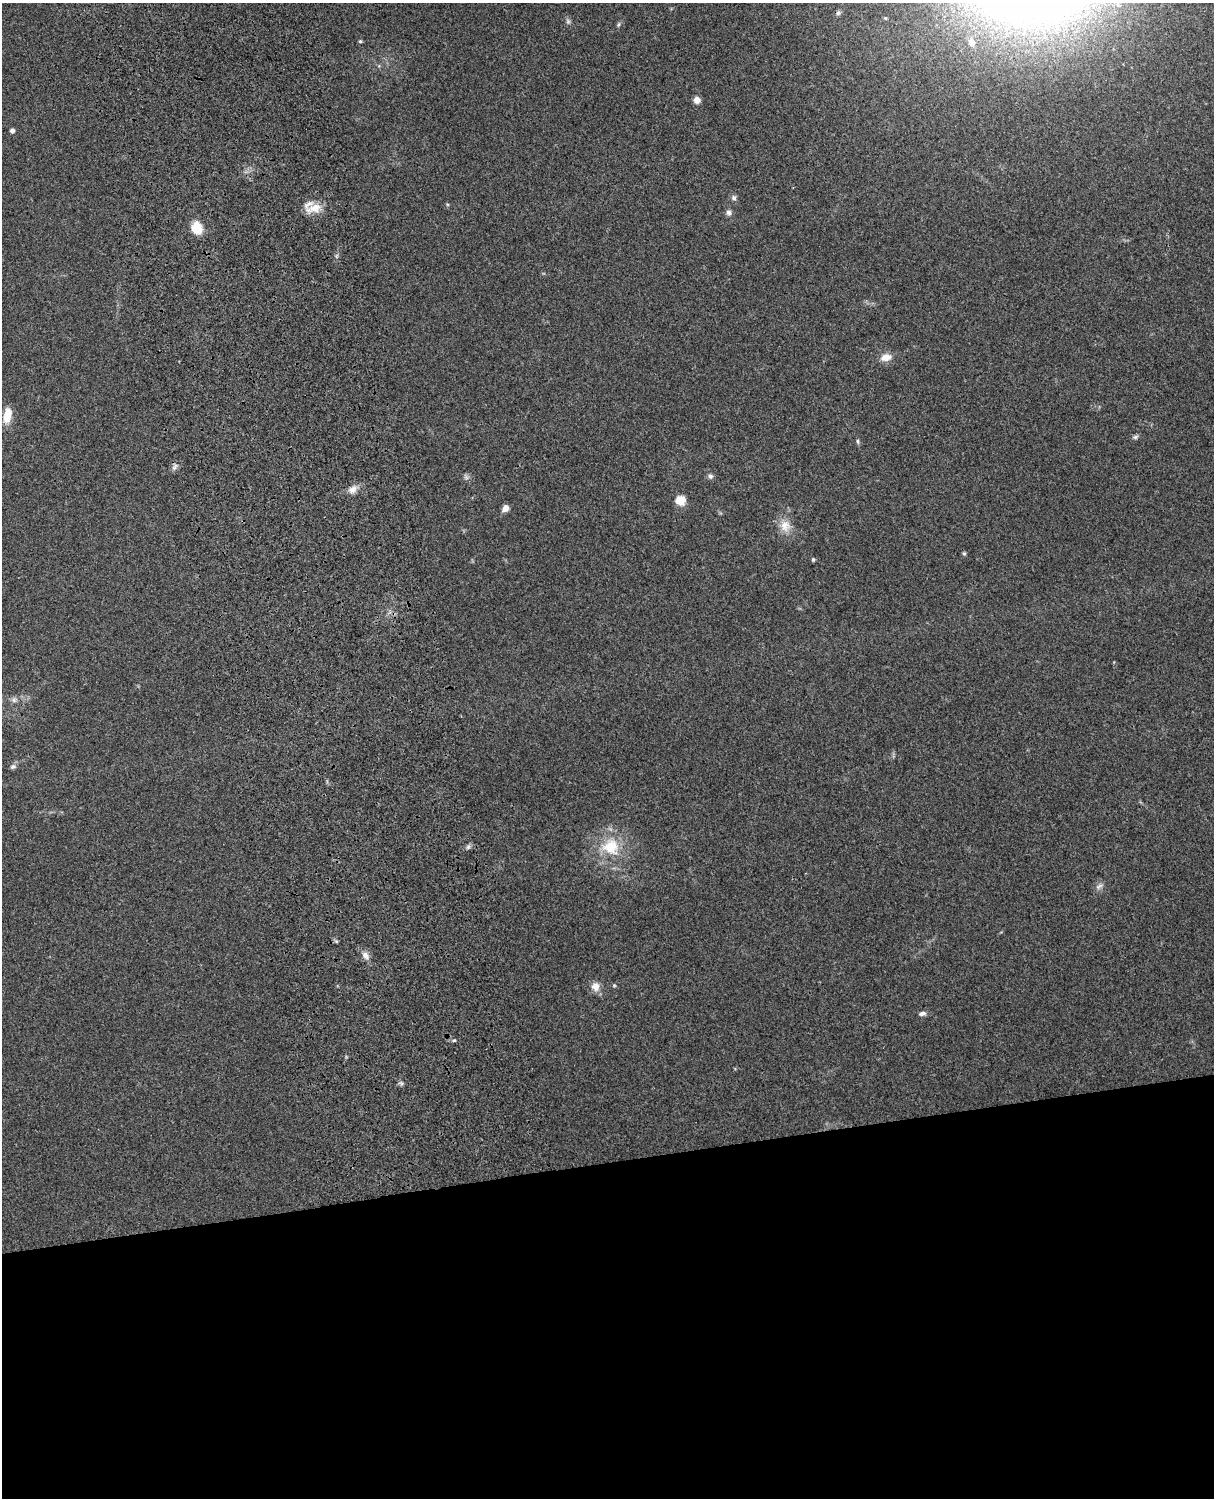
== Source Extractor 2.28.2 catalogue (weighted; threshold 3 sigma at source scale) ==
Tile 11 of 4 x 3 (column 3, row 3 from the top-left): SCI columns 2544-3755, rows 165-1660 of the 5088 x 4928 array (HDU 1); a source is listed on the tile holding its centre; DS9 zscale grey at full resolution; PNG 1216 x 1500 px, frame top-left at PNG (2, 3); no overlay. Shown black and unused: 22% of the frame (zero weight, under 3 of 4 exposures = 6% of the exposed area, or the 3 px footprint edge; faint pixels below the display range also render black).
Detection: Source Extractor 2.28.2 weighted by HDU 2 'WHT'; one run over the whole footprint, this tile lists its part. Background 0.264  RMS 0.0089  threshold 0.0402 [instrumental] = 3 sigma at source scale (4.5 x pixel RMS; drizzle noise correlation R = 1.50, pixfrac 1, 0.05/0.05 arcsec/px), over >= 5 px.
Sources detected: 36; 1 too faint to see at this stretch — not listed; the other 35 listed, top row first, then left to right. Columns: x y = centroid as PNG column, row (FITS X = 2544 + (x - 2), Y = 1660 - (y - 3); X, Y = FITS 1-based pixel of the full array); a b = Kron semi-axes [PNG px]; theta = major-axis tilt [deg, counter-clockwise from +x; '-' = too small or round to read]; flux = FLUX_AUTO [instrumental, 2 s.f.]
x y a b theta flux
838 13 6 6 - 1.9
885 18 4 4 - 0.99
618 25 7 4 59 1.4
360 41 4 4 - 1.4
972 42 7 6 - 8.2
697 100 7 6 - 5.8
12 130 4 4 - 3
734 198 7 7 - 2.4
314 208 24 11 17 14
729 213 7 6 - 2.9
197 228 12 10 -71 19
886 357 13 8 13 8.5
7 415 17 8 81 14
1135 437 7 5 17 1.9
858 441 7 4 -82 1.4
174 467 9 5 33 2.6
710 476 7 6 - 2.5
466 477 8 5 -45 2.1
353 489 12 10 36 6.4
680 500 11 10 - 10
505 508 7 6 - 5.8
785 526 16 14 77 12
964 553 5 5 - 1.1
813 559 5 4 - 1.2
14 700 7 7 - 2.5
13 767 8 6 15 2.4
468 847 7 4 45 2
611 847 26 24 -11 35
1099 886 11 5 28 3.1
365 955 11 7 -60 4.9
614 985 6 4 0 0.96
595 987 12 11 - 7.2
922 1013 8 5 13 3.1
454 1040 6 3 18 1.1
401 1083 7 4 -18 1.6